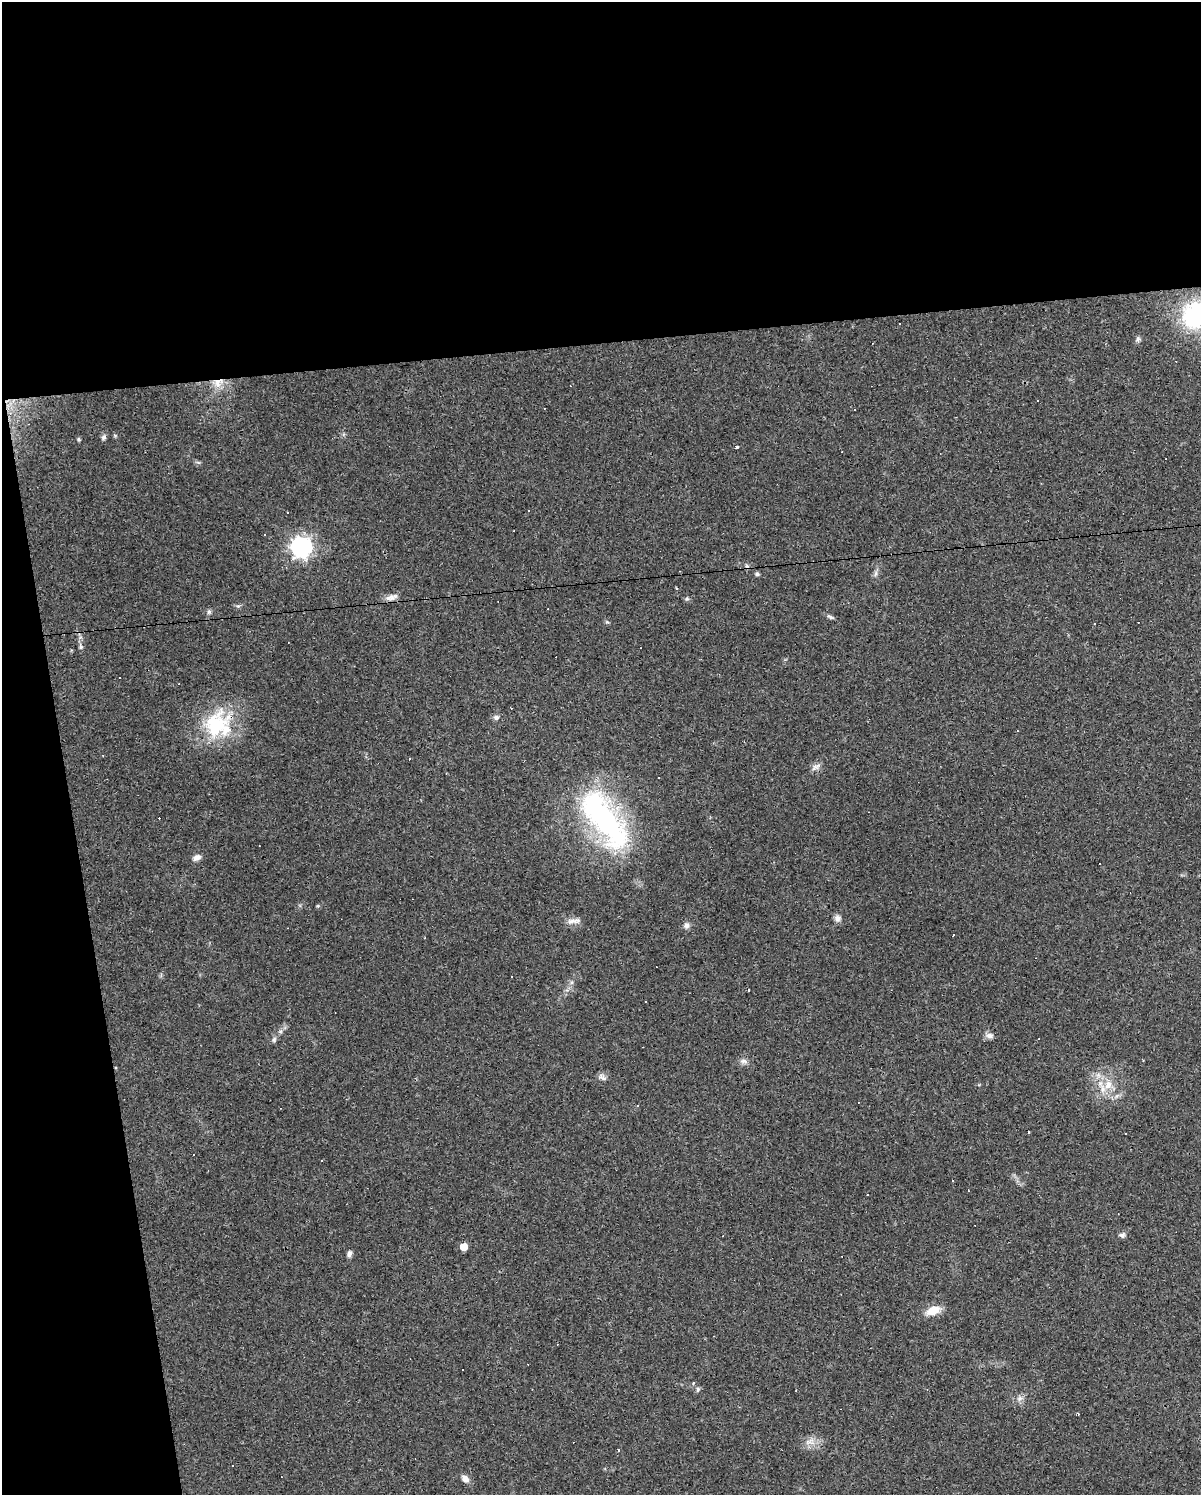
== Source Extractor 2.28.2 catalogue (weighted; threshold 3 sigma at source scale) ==
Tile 1 of 4 x 3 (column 1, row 1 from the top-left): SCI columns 1-1199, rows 3007-4499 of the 4795 x 4562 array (HDU 1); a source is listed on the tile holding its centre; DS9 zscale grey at full resolution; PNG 1203 x 1497 px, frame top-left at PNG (2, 2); no overlay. Shown black and unused: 29% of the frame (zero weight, under 3 of 4 exposures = <1% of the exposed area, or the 3 px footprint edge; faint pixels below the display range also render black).
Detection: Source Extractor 2.28.2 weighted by HDU 2 'WHT'; one run over the whole footprint, this tile lists its part. Background 0.0683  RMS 0.0045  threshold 0.0204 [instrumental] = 3 sigma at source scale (4.5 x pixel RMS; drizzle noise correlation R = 1.50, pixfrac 1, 0.0396/0.0396 arcsec/px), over >= 5 px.
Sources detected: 97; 41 cosmic-ray / hot-pixel residue — not listed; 1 inside a brighter listed object's ellipse — not listed separately; the other 55 listed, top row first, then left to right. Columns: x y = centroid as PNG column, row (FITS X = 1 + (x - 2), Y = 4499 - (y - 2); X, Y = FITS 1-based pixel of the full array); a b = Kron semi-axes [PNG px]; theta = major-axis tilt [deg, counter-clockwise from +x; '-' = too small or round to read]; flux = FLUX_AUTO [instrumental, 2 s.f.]
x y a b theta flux
1196 315 18 15 36 71
899 324 3 2 - 0.45
1138 339 8 6 70 1.1
218 383 16 11 32 6.3
1038 400 3 2 - 0.29
115 436 6 4 -20 0.54
103 437 7 6 - 1.1
78 439 5 4 - 0.75
737 447 3 3 - 7.6
198 462 7 4 -19 0.72
287 512 3 2 - 0.81
264 535 3 2 - 0.34
301 547 8 8 - 210
875 573 9 4 81 1.2
757 574 6 5 - 0.91
676 588 3 3 - 0.53
391 597 19 7 15 2.7
238 606 6 4 17 0.75
209 612 7 5 89 0.99
830 617 11 4 -28 1.1
607 622 6 4 -40 0.66
81 647 6 5 - 0.78
511 708 3 2 - 0.38
496 717 8 6 13 1.4
215 725 42 33 47 34
816 767 13 7 33 2.1
604 819 86 32 -55 98
197 857 10 7 29 2.2
837 918 9 8 - 2
572 921 16 6 1 2.7
686 925 9 7 79 1.6
953 935 3 2 - 0.55
511 977 3 3 - 1.1
749 990 3 2 - 0.61
646 1002 2 2 - 0.38
990 1035 11 7 -11 1.9
274 1040 8 5 64 1.1
744 1061 11 6 -20 1.8
602 1077 12 7 -31 1.7
1108 1084 14 12 63 6.6
637 1106 3 3 - 0.41
1125 1133 3 3 - 1.1
322 1160 3 2 - 0.73
867 1195 2 2 - 0.39
1122 1235 9 7 -8 1.3
463 1247 5 5 - 6
349 1254 7 6 - 1.5
933 1310 16 9 20 7.4
463 1370 2 2 - 0.35
694 1382 5 4 - 0.62
698 1389 7 5 77 0.93
1019 1398 9 7 23 1.9
810 1442 16 8 12 3.9
618 1450 3 3 - 0.95
465 1479 10 7 -35 2.7
Overlapping masked pixels (flux is a lower limit): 1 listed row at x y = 218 383
Isophote crosses this tile's border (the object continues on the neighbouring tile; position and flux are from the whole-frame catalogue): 1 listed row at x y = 1196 315